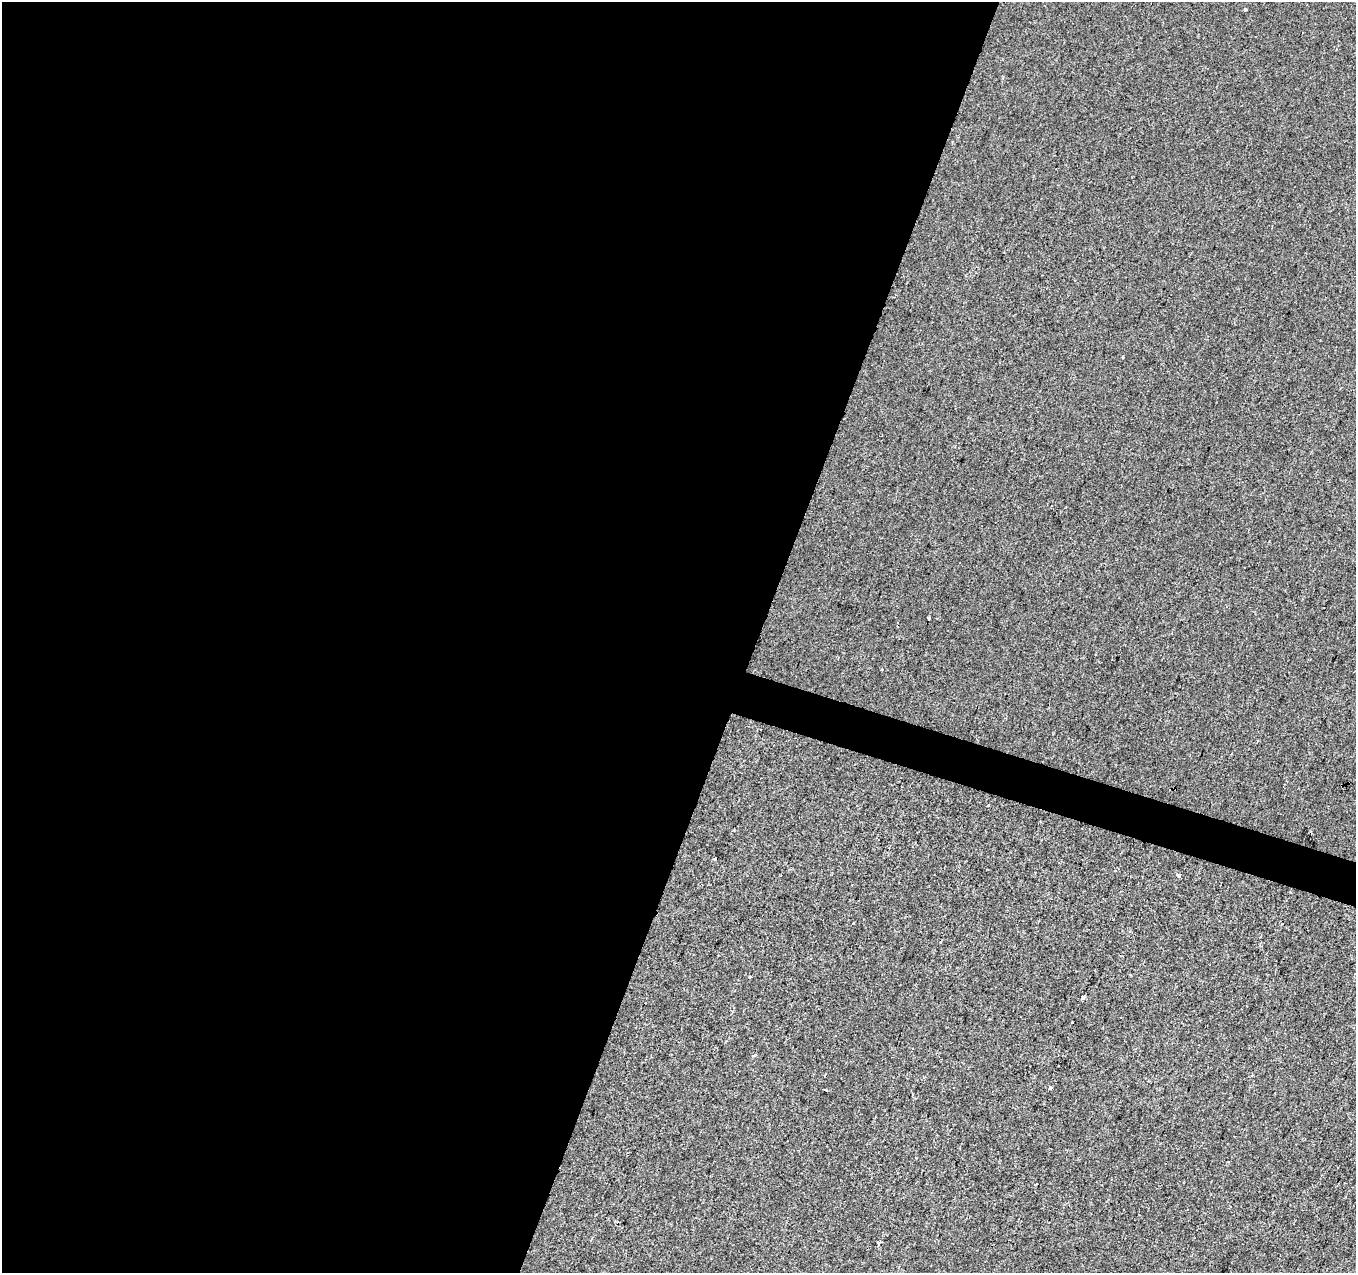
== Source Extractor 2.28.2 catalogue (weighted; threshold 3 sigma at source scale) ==
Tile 5 of 4 x 4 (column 1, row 2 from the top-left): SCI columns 8-1361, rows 2819-4089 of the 5422 x 5573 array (HDU 1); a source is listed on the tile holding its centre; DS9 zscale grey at full resolution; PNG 1358 x 1275 px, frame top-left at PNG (2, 2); no overlay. Shown black and unused: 58% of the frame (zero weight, under 2 of 3 exposures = <1% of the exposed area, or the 3 px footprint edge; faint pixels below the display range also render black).
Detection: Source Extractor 2.28.2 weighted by HDU 2 'WHT'; one run over the whole footprint, this tile lists its part. Background -5.66e-04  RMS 0.0041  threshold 0.0187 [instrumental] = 3 sigma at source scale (4.5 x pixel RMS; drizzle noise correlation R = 1.50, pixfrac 1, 0.0396/0.0396 arcsec/px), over >= 5 px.
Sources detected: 13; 3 cosmic-ray / hot-pixel residue — not listed; the other 10 listed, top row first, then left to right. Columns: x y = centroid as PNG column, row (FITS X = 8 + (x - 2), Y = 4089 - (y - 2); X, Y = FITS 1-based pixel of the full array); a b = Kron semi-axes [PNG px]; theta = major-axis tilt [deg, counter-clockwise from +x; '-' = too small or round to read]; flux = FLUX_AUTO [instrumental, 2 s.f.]
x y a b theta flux
1245 9 3 3 - 0.64
928 618 4 2 - 0.7
1178 875 5 4 - 0.67
854 923 3 2 - 0.37
1260 945 4 3 - 0.42
750 977 3 3 - 1.5
1083 997 3 3 - 11
1072 1022 3 2 - 0.52
1050 1088 4 3 - 0.83
1036 1184 4 2 - 0.93